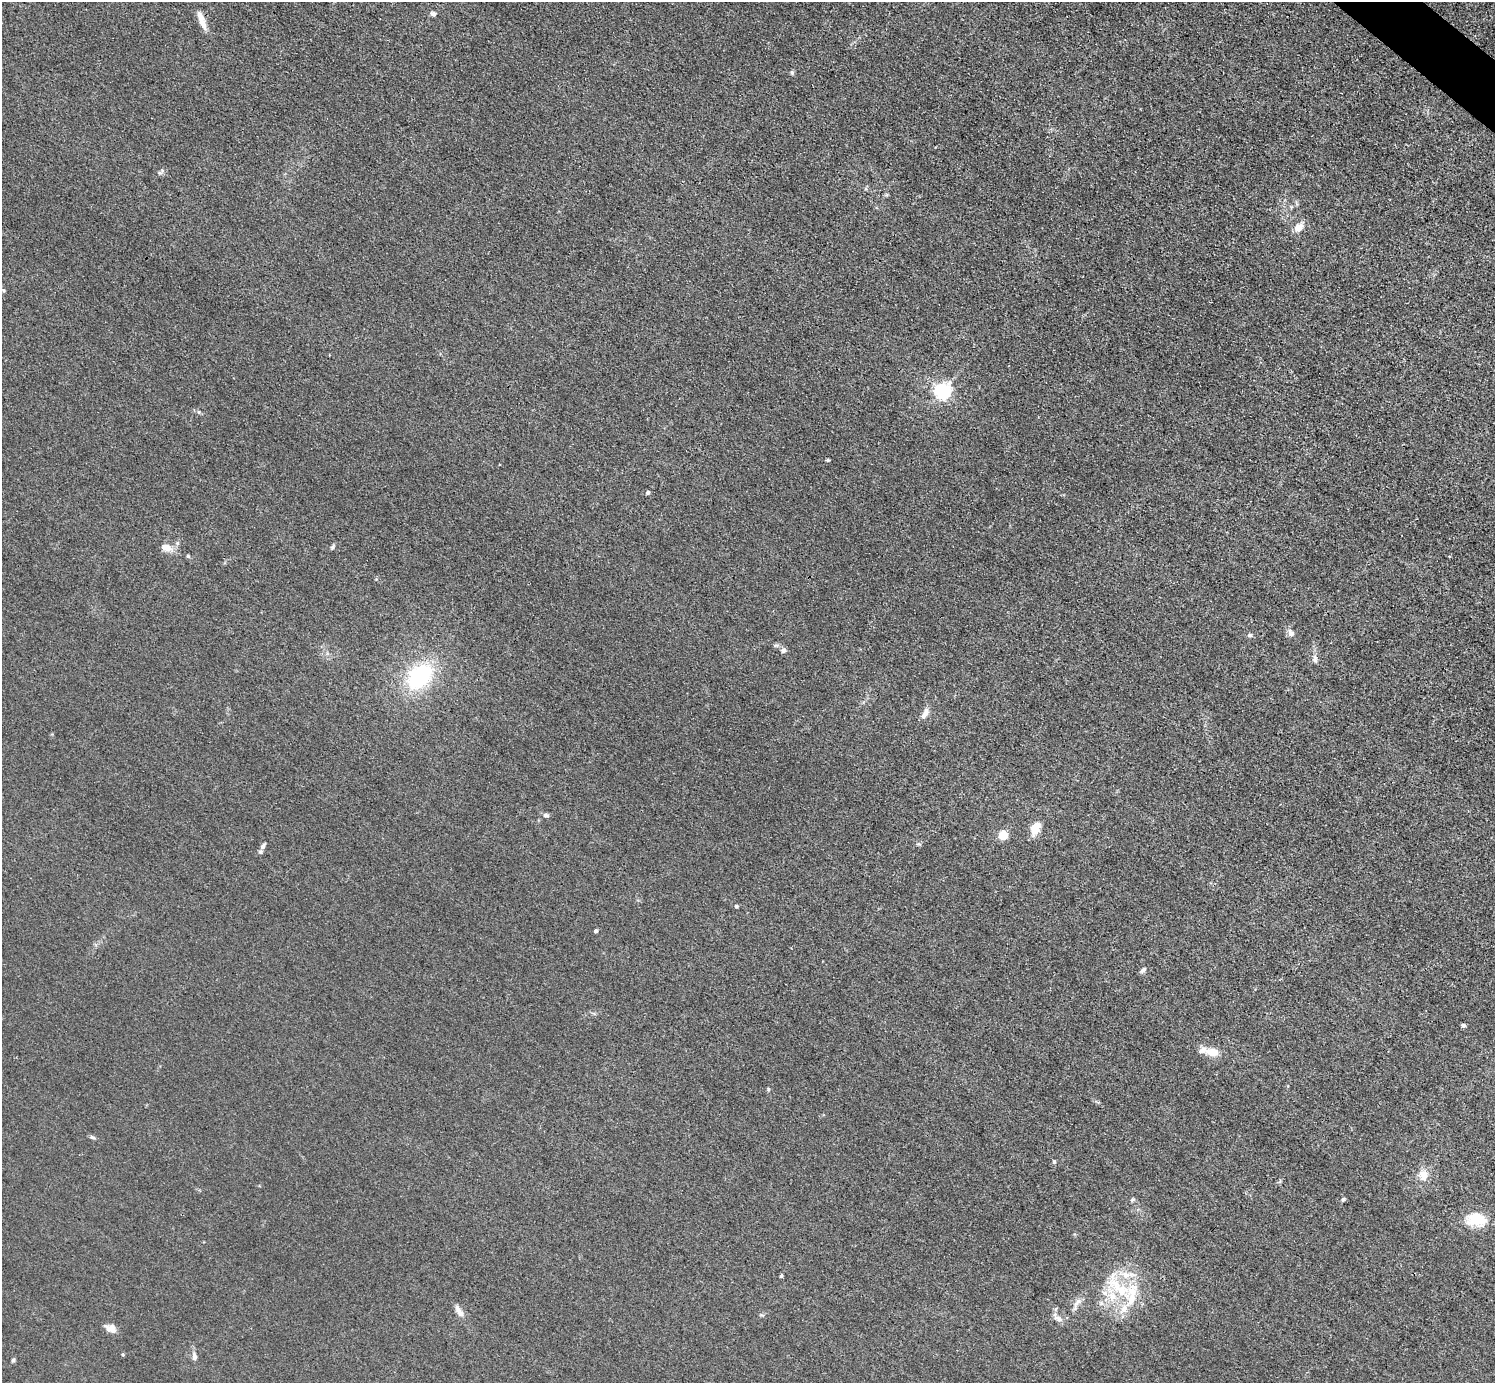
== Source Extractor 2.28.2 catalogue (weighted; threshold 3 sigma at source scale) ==
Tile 10 of 4 x 4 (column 2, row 3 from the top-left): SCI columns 1494-2986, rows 1679-3059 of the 5974 x 5976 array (HDU 1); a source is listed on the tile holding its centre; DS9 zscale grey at full resolution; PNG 1497 x 1385 px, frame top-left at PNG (2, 2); no overlay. Shown black and unused: <1% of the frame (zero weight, under 3 of 4 exposures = <1% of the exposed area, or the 3 px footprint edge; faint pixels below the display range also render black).
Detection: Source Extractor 2.28.2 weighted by HDU 2 'WHT'; one run over the whole footprint, this tile lists its part. Background 0.016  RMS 0.0044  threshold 0.0197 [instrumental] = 3 sigma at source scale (4.5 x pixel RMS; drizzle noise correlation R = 1.50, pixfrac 1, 0.05/0.05 arcsec/px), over >= 5 px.
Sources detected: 50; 6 inside a brighter listed object's ellipse — not listed separately; the other 44 listed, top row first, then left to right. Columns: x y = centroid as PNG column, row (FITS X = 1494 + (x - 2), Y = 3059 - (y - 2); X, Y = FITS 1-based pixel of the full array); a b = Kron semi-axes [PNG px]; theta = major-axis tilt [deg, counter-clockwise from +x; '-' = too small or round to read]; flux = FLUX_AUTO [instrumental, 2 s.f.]
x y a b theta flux
433 14 7 6 - 1.3
201 20 27 7 -68 4.5
792 73 6 5 - 0.72
1298 228 8 6 47 5.7
3 290 5 4 - 0.54
942 391 6 6 - 130
198 412 6 4 -70 0.58
828 460 4 3 - 0.5
648 492 4 4 - 1.2
333 547 7 4 54 0.76
166 548 12 8 -14 4.1
188 556 5 4 - 0.56
1291 633 10 7 -57 1.9
1250 635 7 5 13 0.79
784 650 7 6 - 1.4
1315 659 10 7 85 1.6
419 676 31 22 46 39
925 713 15 7 63 2.5
546 815 6 5 - 1.1
1035 828 14 8 65 7
1003 836 5 5 - 20
263 846 10 5 55 1.2
736 906 5 4 - 0.59
596 931 4 3 - 1.3
1143 970 9 5 43 1.2
1463 1025 5 4 - 1.1
1212 1052 17 9 -8 6.2
768 1089 5 3 - 0.47
92 1137 8 5 -19 0.85
1054 1162 5 4 - 0.77
1423 1175 15 12 89 4.9
1343 1199 7 4 46 0.71
1132 1200 7 4 58 0.59
1476 1219 27 18 -4 12
781 1276 5 3 - 0.67
1118 1287 52 18 -44 21
1077 1303 22 6 60 2.9
1101 1303 7 4 -72 0.88
459 1311 19 6 -56 2.7
1058 1318 13 6 -27 2.1
111 1329 14 8 -27 3.4
123 1355 4 3 - 0.37
194 1357 11 6 -86 1.7
13 1360 5 4 - 0.73
Overlapping masked pixels (flux is a lower limit): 1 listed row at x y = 201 20